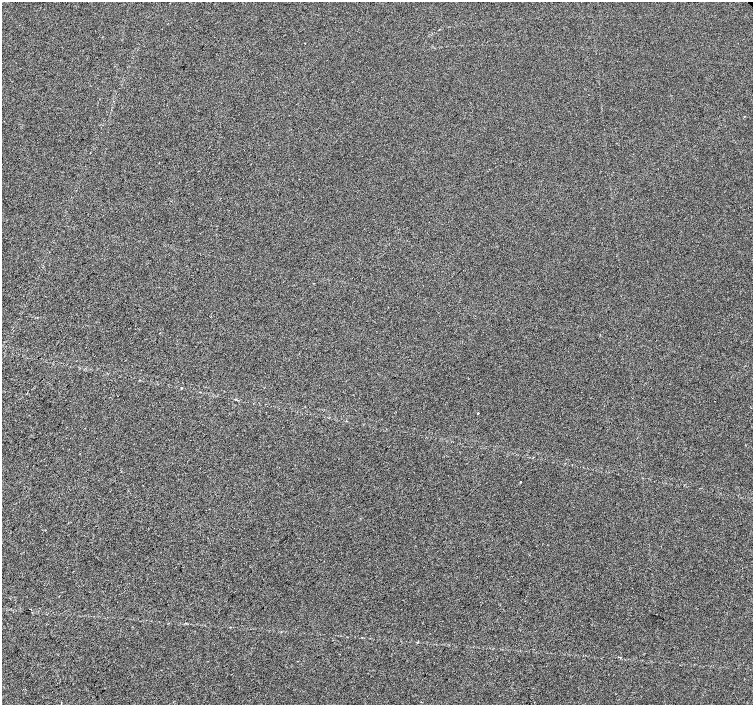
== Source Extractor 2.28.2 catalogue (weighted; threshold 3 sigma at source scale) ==
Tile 7 of 4 x 4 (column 3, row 2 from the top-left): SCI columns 3010-4511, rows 3022-4426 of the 6014 x 5977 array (HDU 1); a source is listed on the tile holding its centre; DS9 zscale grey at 2 x 2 block average (1 PNG px = mean of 2 x 2 image px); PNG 755 x 707 px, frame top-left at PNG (2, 2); no overlay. Shown black and unused: <1% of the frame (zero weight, under 2 of 3 exposures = <1% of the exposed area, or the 3 px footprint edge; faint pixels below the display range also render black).
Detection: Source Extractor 2.28.2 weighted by HDU 2 'WHT'; one run over the whole footprint, this tile lists its part. Background -1.32e-05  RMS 0.0057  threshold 0.0256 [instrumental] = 3 sigma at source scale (4.5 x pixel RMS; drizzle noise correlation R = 1.50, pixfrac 1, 0.0396/0.0396 arcsec/px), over >= 5 px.
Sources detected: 4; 1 cosmic-ray / hot-pixel residue — not listed; the other 3 listed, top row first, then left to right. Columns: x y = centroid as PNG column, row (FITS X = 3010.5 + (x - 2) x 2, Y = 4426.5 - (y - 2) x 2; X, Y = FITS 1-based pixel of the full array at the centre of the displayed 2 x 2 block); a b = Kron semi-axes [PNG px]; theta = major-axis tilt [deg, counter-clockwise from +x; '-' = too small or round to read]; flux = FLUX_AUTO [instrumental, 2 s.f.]
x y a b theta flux
478 413 2 2 - 4.9
520 481 2 2 - 0.59
620 658 3 2 - 0.98